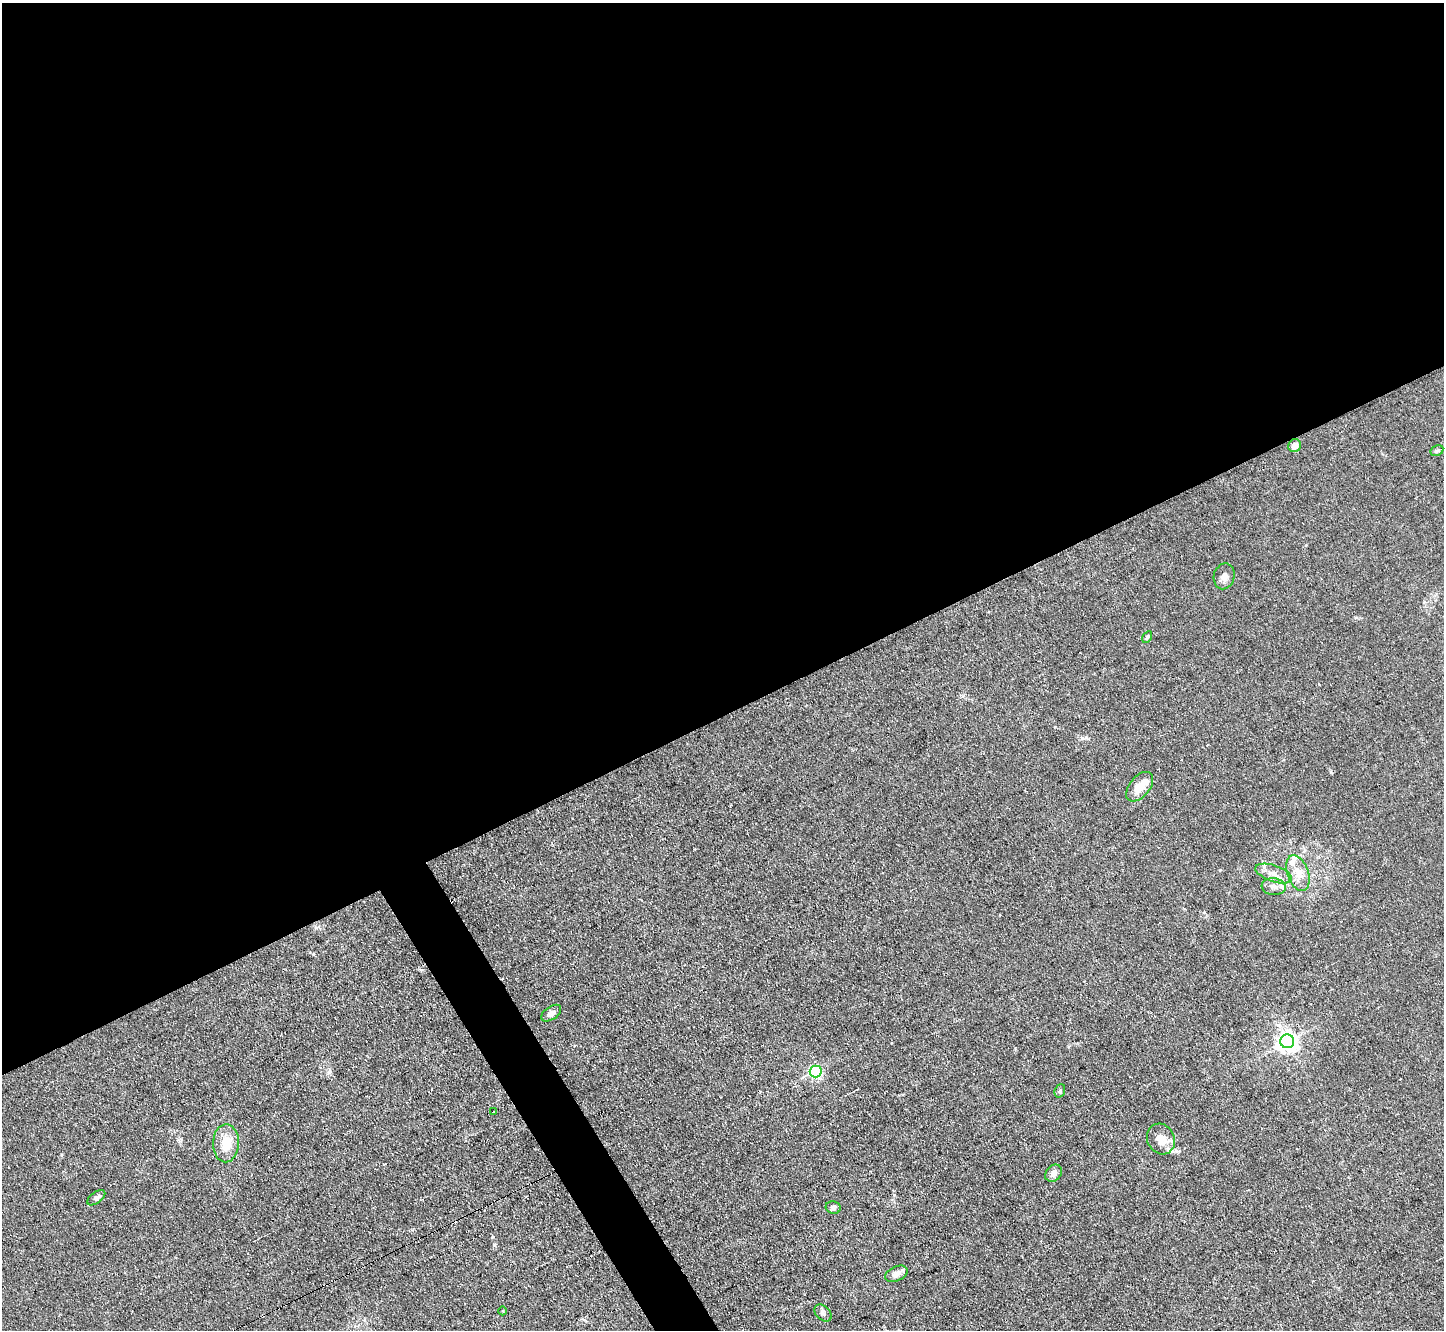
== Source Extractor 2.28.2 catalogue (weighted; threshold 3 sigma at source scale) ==
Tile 2 of 4 x 4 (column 2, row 1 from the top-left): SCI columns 1443-2884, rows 4137-5464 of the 5767 x 5753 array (HDU 1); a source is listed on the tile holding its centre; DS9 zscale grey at full resolution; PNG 1446 x 1332 px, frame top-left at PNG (2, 3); each listed source drawn as its Kron ellipse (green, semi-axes under 4 px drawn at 4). Shown black and unused: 55% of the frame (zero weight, under 2 of 3 exposures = <1% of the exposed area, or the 3 px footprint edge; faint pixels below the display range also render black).
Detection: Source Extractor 2.28.2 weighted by HDU 2 'WHT'; one run over the whole footprint, this tile lists its part. Background 0.0803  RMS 0.0071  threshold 0.032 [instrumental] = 3 sigma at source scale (4.5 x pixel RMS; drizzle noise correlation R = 1.50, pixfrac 1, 0.05/0.05 arcsec/px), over >= 5 px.
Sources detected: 31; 6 cosmic-ray / hot-pixel residue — neither listed nor drawn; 4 inside a brighter listed object's ellipse — not listed separately; the other 21 listed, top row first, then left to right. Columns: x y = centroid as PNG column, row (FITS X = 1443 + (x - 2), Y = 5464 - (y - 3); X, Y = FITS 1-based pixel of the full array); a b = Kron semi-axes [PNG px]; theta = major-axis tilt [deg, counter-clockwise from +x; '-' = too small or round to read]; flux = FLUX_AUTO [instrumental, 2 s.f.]
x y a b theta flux
1295 446 7 6 - 5.9
1437 451 7 5 29 1.2
1224 576 13 10 76 4.2
1147 637 6 4 59 1.1
1140 787 17 10 51 9.4
1298 873 18 10 -71 8.6
1274 874 19 8 -19 6.9
1274 887 12 8 -7 4.4
551 1013 11 6 36 3.2
1287 1041 7 7 - 410
816 1071 6 6 - 89
1060 1091 7 5 69 1.2
493 1112 3 3 - 1.1
1161 1139 16 13 -65 8
226 1143 19 13 88 13
1054 1173 9 7 46 4
96 1198 10 5 37 2
833 1207 7 6 - 2.2
896 1274 12 7 23 4.5
503 1311 4 3 - 0.52
823 1313 10 6 -43 2.5
Unlisted compact peaks at least as high as the median listed source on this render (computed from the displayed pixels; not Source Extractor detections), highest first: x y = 494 1245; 313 954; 1331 772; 329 1072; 1082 738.